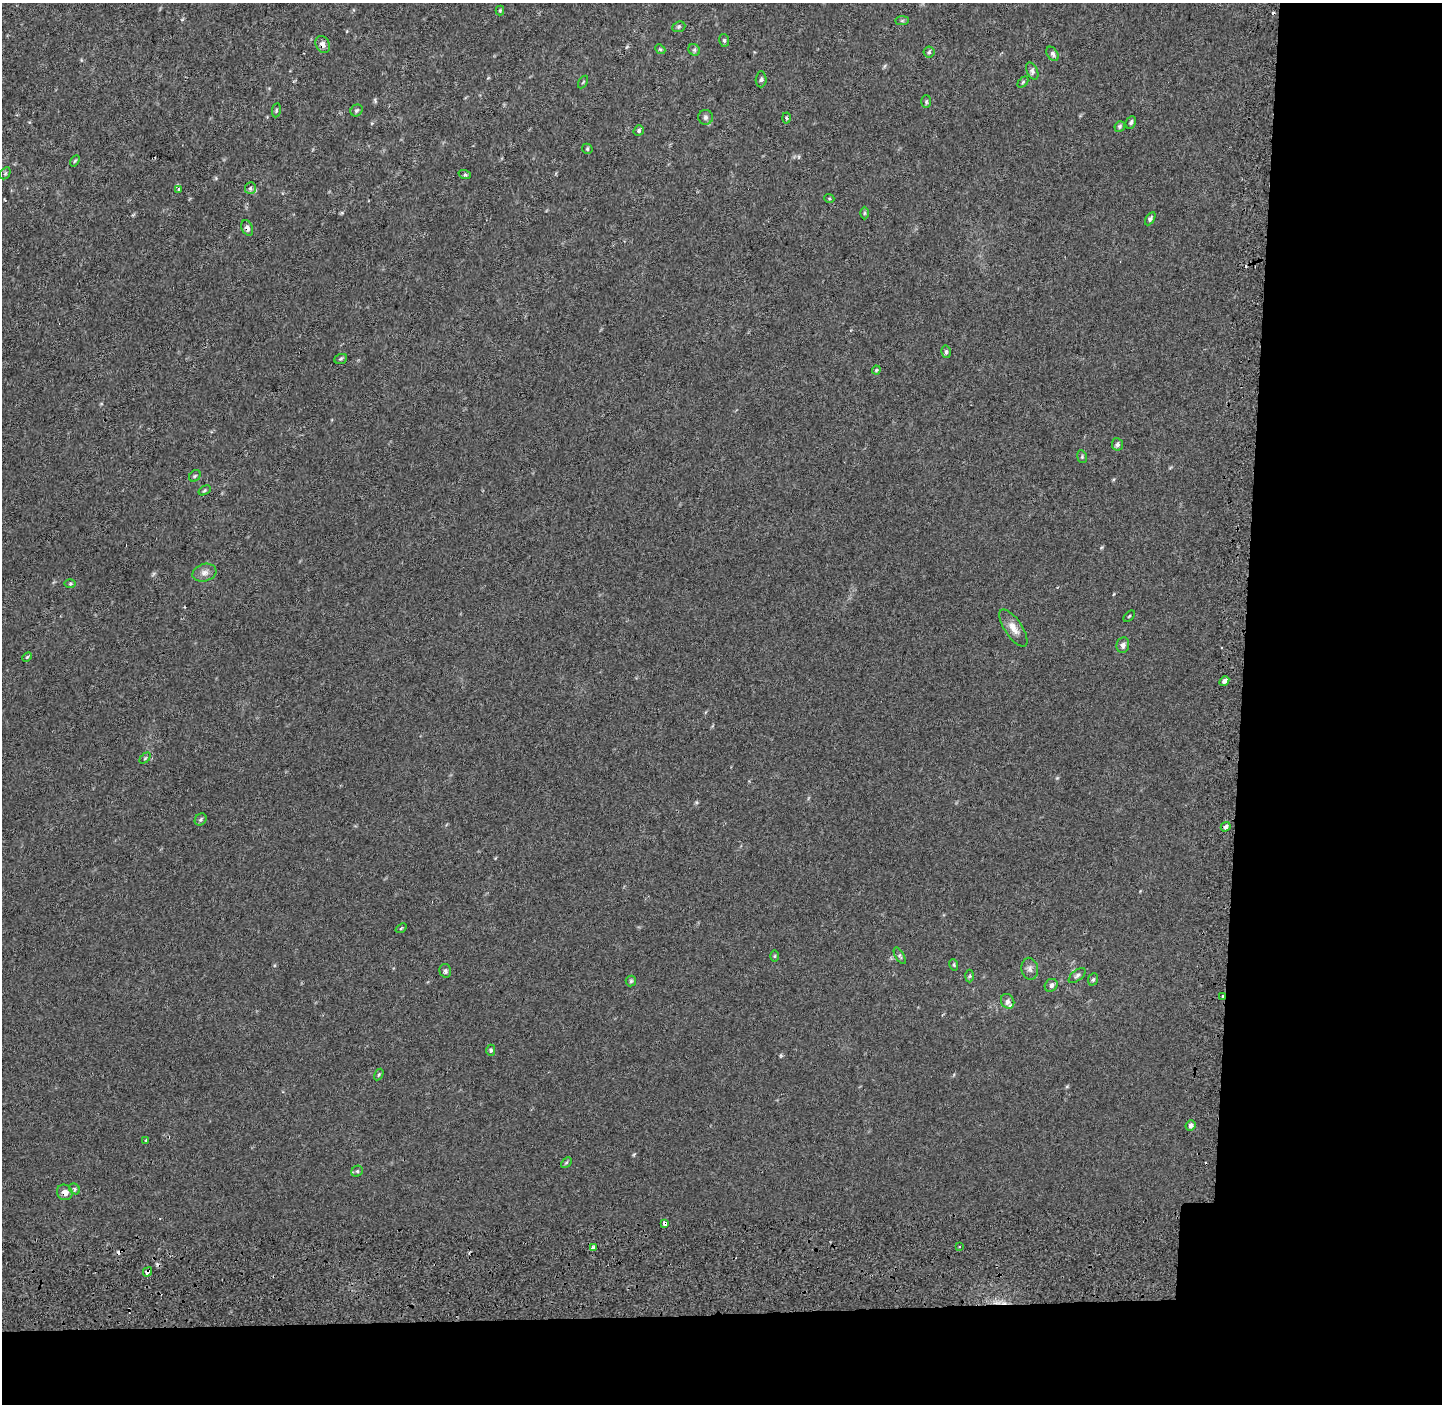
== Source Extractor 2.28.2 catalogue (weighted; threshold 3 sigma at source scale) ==
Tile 9 of 3 x 3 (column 3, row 3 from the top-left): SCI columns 2925-4364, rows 283-1684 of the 4398 x 4771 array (HDU 1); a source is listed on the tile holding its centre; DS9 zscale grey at full resolution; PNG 1444 x 1406 px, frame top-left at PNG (2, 3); each listed source drawn as its Kron ellipse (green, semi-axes under 4 px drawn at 4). Shown black and unused: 19% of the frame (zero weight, under 2 of 3 exposures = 6% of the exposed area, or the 3 px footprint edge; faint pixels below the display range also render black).
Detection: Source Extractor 2.28.2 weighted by HDU 2 'WHT'; one run over the whole footprint, this tile lists its part. Background 0.009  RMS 0.0058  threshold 0.026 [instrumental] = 3 sigma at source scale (4.5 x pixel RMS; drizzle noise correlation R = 1.50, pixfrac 1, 0.0396/0.0396 arcsec/px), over >= 5 px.
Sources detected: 79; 5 cosmic-ray / hot-pixel residue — neither listed nor drawn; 1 inside a brighter listed object's ellipse — not listed separately; the other 73 listed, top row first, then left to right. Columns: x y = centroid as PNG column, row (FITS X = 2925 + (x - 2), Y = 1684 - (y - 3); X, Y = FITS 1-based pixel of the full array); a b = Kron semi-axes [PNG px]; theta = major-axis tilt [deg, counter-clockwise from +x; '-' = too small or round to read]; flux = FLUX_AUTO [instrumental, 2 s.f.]
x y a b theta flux
500 10 5 4 - 0.64
902 21 7 4 1 0.97
679 27 7 5 22 0.95
724 40 6 5 - 1
323 44 9 6 -60 3
660 49 5 4 - 0.73
694 50 6 5 - 1.1
929 52 5 5 - 0.95
1053 54 8 5 -57 1.6
1032 71 9 5 -65 1.6
761 79 8 5 86 1.3
583 82 7 3 58 0.57
1023 82 6 4 46 0.68
926 102 6 5 - 0.98
276 110 7 3 81 0.78
357 110 6 5 - 1
705 117 7 7 - 1.5
786 118 5 3 - 0.72
1131 122 6 5 - 1.5
1120 126 6 5 - 0.98
639 130 5 4 - 1.1
587 149 5 4 - 0.8
75 161 6 4 58 0.75
5 173 6 4 60 0.93
465 175 6 4 -19 0.85
250 188 6 5 - 1.2
178 189 4 4 - 2.1
829 198 5 3 - 0.59
864 213 6 4 89 0.83
1150 219 7 4 59 1.4
247 228 8 5 -65 2.2
946 352 6 5 - 1.1
341 359 6 5 - 0.92
876 370 4 4 - 0.62
1117 444 6 5 - 1.3
1082 457 6 4 -80 0.95
195 476 6 5 - 0.95
205 490 6 4 32 0.73
204 573 12 8 17 3.3
70 584 6 4 1 0.7
1129 616 7 2 45 0.43
1013 628 21 8 -56 5.4
1123 645 8 6 80 2.2
27 657 6 3 45 0.69
1224 681 5 4 - 1.8
145 758 6 4 45 0.75
201 819 6 5 - 1
1226 827 5 4 - 1.5
401 928 6 3 37 0.57
775 956 6 4 89 0.64
900 956 9 4 -60 0.98
954 965 6 3 -72 0.69
1030 969 11 8 -79 2.6
445 971 7 5 -76 1.4
1077 975 10 5 37 1.5
970 976 6 4 88 0.77
1093 979 6 5 - 1
631 981 5 5 - 0.88
1051 985 7 6 - 1.8
1223 997 4 3 - 3.1
1008 1001 8 6 -59 2.1
491 1050 6 4 -89 0.9
379 1074 6 3 59 0.75
1190 1125 5 5 - 1.8
146 1140 4 4 - 0.52
566 1162 6 4 44 0.78
357 1171 6 5 - 0.89
74 1189 6 5 - 1.1
65 1192 8 7 - 3.8
665 1223 4 4 - 4.8
959 1246 3 2 - 1.2
594 1248 4 3 - 8.3
147 1272 5 3 - 4
Overlapping masked pixels (flux is a lower limit): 6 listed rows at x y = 323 44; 247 228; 1223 997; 65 1192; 665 1223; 147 1272